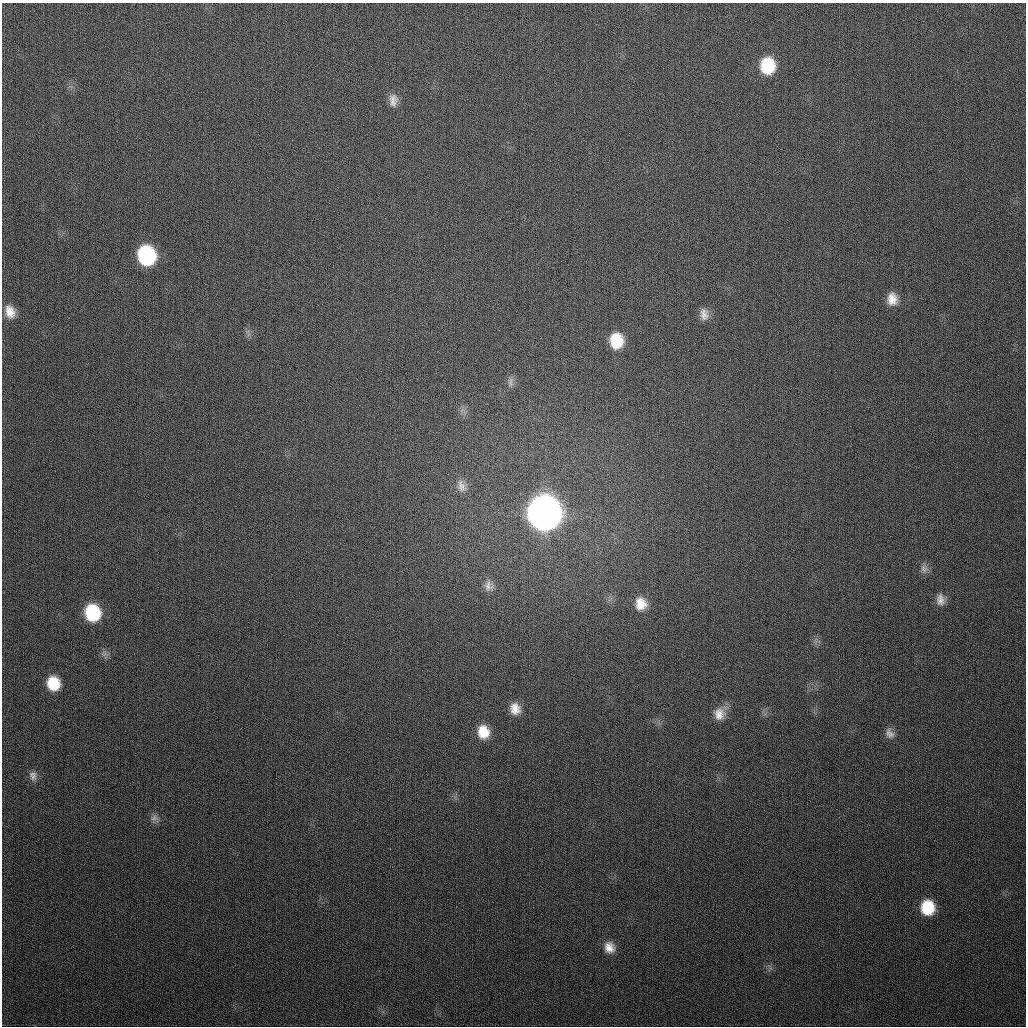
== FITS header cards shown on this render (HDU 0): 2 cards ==
NAXIS1  =                 1024
NAXIS2  =                 1024

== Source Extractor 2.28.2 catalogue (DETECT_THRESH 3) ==
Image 1024 x 1024 px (HDU 0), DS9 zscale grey, 1 PNG px = 1 image px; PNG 1028 x 1028 px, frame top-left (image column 1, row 1024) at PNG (2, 3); no overlay
Background 304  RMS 12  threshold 35.3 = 3 sigma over >= 5 px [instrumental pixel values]
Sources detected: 24; all 24 listed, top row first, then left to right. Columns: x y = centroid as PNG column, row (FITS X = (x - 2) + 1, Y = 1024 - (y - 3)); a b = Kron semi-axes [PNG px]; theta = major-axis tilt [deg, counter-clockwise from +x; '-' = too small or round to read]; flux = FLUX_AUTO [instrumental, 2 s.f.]
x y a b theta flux
767 66 16 13 -90 3.7e+04
393 100 16 10 -90 6.3e+03
146 255 15 13 -73 9.6e+04
892 299 14 11 -86 9.9e+03
10 312 14 10 -69 9.9e+03
704 314 15 11 -80 6.6e+03
616 341 15 12 -89 2.5e+04
510 382 14 6 -88 3.6e+03
461 486 17 10 -70 6.1e+03
544 513 16 15 - 2.1e+06
924 569 12 9 -42 4.0e+03
488 586 16 10 -85 5.9e+03
940 600 14 10 -87 6.2e+03
641 604 15 13 -78 1.3e+04
92 613 14 12 -69 5.2e+04
53 683 12 10 -72 2.4e+04
515 709 14 12 -71 9.8e+03
719 714 15 14 - 9.9e+03
483 732 14 12 -74 1.6e+04
889 733 14 10 -59 5.2e+03
33 777 11 10 - 4.6e+03
154 818 10 8 32 3.6e+03
928 908 13 11 -83 3.1e+04
609 947 14 12 -61 9.2e+03